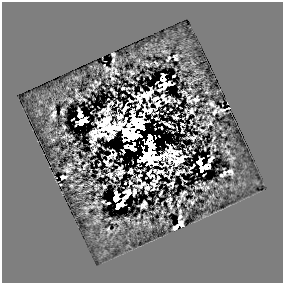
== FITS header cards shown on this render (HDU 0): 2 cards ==
NAXIS1  =                  281
NAXIS2  =                  281

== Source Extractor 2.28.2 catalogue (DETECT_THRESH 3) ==
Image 281 x 281 px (HDU 0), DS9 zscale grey, 1 PNG px = 1 image px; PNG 285 x 285 px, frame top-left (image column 1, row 281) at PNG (2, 2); no overlay
Background 2.94e-05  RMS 2.7e-04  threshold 8.21e-04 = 3 sigma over >= 5 px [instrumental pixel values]
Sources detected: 114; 12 with non-positive FLUX_AUTO (blend fragments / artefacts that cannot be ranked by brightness) are not listed; the other 102 listed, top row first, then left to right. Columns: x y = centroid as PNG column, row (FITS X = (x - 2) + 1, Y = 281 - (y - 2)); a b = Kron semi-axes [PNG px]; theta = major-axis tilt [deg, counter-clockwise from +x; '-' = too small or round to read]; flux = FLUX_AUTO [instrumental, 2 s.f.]
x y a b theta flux
113 54 4 3 - 0.023
175 57 6 3 -79 0.02
169 58 4 2 - 0.025
113 60 4 2 - 0.019
107 69 5 3 - 0.019
116 72 6 2 -59 0.022
131 73 4 2 - 0.02
173 76 3 2 - 0.023
112 78 6 4 -73 0.023
163 80 6 5 - 0.14
169 83 5 4 - 0.13
165 85 11 5 -82 0.21
123 88 3 3 - 0.021
111 89 3 2 - 0.015
147 95 12 7 32 0.056
162 96 5 4 - 0.0029
188 97 4 3 - 0.027
138 98 11 5 -42 0.023
156 99 6 3 26 0.059
164 99 4 2 - 0.019
196 99 5 4 - 0.039
130 100 3 2 - 0.023
174 100 3 2 - 0.012
167 101 8 3 44 0.018
158 103 7 4 59 0.053
212 104 6 3 -52 0.035
138 106 6 3 66 0.021
124 109 7 3 61 0.06
223 110 7 2 11 0.024
62 111 5 2 - 0.026
191 111 4 3 - 0.028
214 112 8 5 56 0.039
54 114 6 3 69 0.038
80 116 9 4 -80 0.17
119 116 6 4 21 0.053
175 117 5 5 - 0.016
156 118 3 2 - 0.019
85 119 5 4 - 0.12
81 122 7 5 61 0.2
182 124 3 2 - 0.015
167 125 8 2 -31 0.048
172 127 3 2 - 0.015
162 128 3 2 - 0.02
201 130 6 2 -17 0.023
182 131 4 2 - 0.017
150 137 6 5 - 0.49
193 138 6 3 19 0.028
134 144 3 2 - 0.071
126 147 4 3 - 0.12
132 147 6 4 -35 0.28
190 148 2 2 - 0.014
205 149 3 2 - 0.011
94 150 5 3 - 0.027
123 151 4 2 - 0.035
193 152 2 2 - 0.014
114 155 6 2 71 0.026
201 159 4 3 - 0.0028
210 160 7 4 59 0.081
106 162 5 4 - 0.014
200 163 6 4 -35 0.16
110 164 4 2 - 0.024
165 165 7 3 3 0.013
206 166 5 5 - 0.19
120 168 5 3 - 0.014
201 169 6 3 -86 0.19
67 170 6 4 -27 0.033
170 170 7 3 71 0.03
131 171 5 4 - 0.014
160 171 8 4 -23 0.035
230 171 6 4 -5 0.033
121 172 8 4 27 0.025
178 173 5 3 - 0.031
224 173 4 2 - 0.021
150 174 8 5 -47 0.024
110 175 4 4 - 0.03
221 175 4 3 - 0.013
63 177 5 3 - 0.03
139 179 5 3 - 0.024
156 181 5 3 - 0.021
125 183 3 2 - 0.012
130 183 3 3 - 0.034
172 183 6 3 82 0.042
154 184 6 3 -21 0.028
104 186 3 3 - 0.022
147 188 4 3 - 0.037
153 189 4 2 - 0.0098
134 192 6 3 77 0.038
146 192 3 2 - 0.013
161 193 5 2 - 0.02
183 193 7 2 48 0.028
127 195 11 5 62 0.053
170 195 2 2 - 0.012
116 198 10 5 84 0.16
170 200 5 2 - 0.026
179 201 3 3 - 0.014
192 202 4 3 - 0.021
108 203 3 2 - 0.016
122 203 6 3 79 0.17
144 204 7 4 55 0.043
118 206 6 4 74 0.16
180 217 5 3 - 0.034
178 225 10 4 33 0.18
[12 non-positive-flux detections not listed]